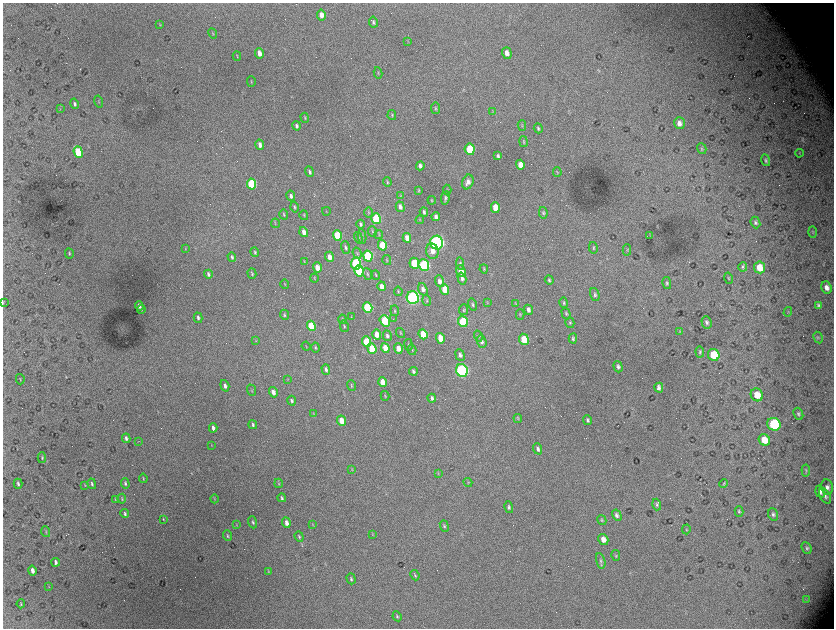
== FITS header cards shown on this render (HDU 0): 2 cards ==
NAXIS1  =                 1663 / length of data axis 1
NAXIS2  =                 1252 / length of data axis 2

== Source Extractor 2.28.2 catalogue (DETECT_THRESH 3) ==
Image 1663 x 1252 px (HDU 0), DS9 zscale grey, zoomed out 1/2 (1 PNG px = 2 x 2 image px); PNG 836 x 630 px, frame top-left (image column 2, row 1251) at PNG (3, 3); each listed source drawn as its Kron ellipse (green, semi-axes under 4 px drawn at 4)
Background 6160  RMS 97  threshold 291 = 3 sigma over >= 5 px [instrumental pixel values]
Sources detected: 280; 42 cannot appear on this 1/2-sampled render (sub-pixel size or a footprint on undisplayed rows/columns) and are neither listed nor drawn; the other 238 listed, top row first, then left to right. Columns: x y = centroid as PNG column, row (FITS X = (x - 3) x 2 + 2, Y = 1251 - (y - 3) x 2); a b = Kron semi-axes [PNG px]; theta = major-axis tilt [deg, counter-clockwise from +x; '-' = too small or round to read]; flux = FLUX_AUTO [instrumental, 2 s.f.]
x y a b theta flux
321 15 5 4 - 1.3e+05
373 22 6 3 -79 3.4e+04
160 25 4 3 - 1.3e+04
213 33 5 2 - 1.5e+04
408 41 4 3 - 1.3e+04
259 53 5 3 - 1.3e+05
507 53 6 4 -75 1.1e+05
237 56 4 2 - 1.3e+04
378 73 5 3 - 1.8e+04
251 81 5 2 - 1.1e+04
99 101 6 2 -74 1.3e+04
74 104 5 3 - 4.2e+04
435 108 6 4 -83 2.8e+04
60 109 4 2 - 1.1e+04
492 112 3 3 - 1.0e+04
392 115 5 3 - 1.8e+04
305 118 5 3 - 1.9e+04
679 123 6 5 - 1.2e+05
522 125 5 3 - 2.1e+04
297 126 5 3 - 4.4e+04
538 128 5 3 - 3.1e+04
524 142 5 3 - 2.1e+04
260 145 5 3 - 8.7e+04
470 149 5 5 - 7.4e+05
702 149 5 4 - 3.2e+04
78 152 6 4 -69 1.1e+06
799 153 4 3 - 1.3e+04
498 156 4 3 - 4.3e+04
766 160 6 4 -73 4.1e+04
520 165 5 4 - 1.8e+05
420 166 4 3 - 5.9e+04
309 172 5 3 - 4.2e+04
557 172 5 3 - 1.8e+04
387 182 5 3 - 2.0e+04
468 182 7 5 68 1.0e+05
252 184 5 4 - 1.5e+06
447 190 5 2 - 1.7e+04
419 191 3 2 - 1.7e+04
291 196 5 3 - 5.4e+04
400 196 3 2 - 9.1e+03
445 198 7 4 81 4.6e+04
432 200 4 3 - 1.7e+04
294 207 5 3 - 2.5e+04
400 207 5 3 - 6.8e+04
495 207 5 4 - 2.8e+05
326 211 4 2 - 1.2e+04
424 212 4 3 - 4.4e+04
368 213 5 3 - 1.7e+04
543 213 6 4 -80 3.3e+04
284 214 5 3 - 2.0e+04
304 215 5 3 - 1.8e+04
436 217 4 3 - 6.9e+04
376 219 5 4 - 1.0e+06
420 220 4 3 - 1.3e+04
755 222 6 4 -67 4.4e+04
275 223 5 2 - 1.4e+04
360 224 4 3 - 3.7e+04
372 231 5 3 - 2.1e+04
304 232 5 3 - 1.1e+05
813 232 6 3 -87 2.0e+04
379 234 4 3 - 2.2e+04
337 235 5 4 - 7.4e+05
650 235 3 3 - 9.8e+03
362 236 8 3 -85 2.8e+04
358 238 6 3 -71 2.8e+04
407 238 5 3 - 1.4e+05
437 243 7 6 - 6.0e+06
382 245 5 4 - 5.7e+05
346 248 6 3 -73 3.8e+04
593 248 6 3 -78 2.2e+04
185 249 4 2 - 1.1e+04
627 250 5 2 - 1.5e+04
432 251 8 6 -78 1.4e+05
255 252 5 3 - 2.7e+04
69 253 5 3 - 2.5e+04
357 253 6 3 -70 3.0e+04
368 256 5 4 - 1.6e+06
232 257 5 3 - 3.6e+04
329 257 5 4 - 1.5e+05
387 260 5 3 - 1.7e+04
304 262 4 2 - 1.3e+04
356 263 6 5 - 1.5e+06
414 263 5 4 - 5.6e+05
460 264 6 4 -84 3.8e+04
424 265 6 5 - 2.6e+06
317 267 5 3 - 2.0e+05
743 267 5 4 - 2.8e+04
759 267 6 5 - 3.2e+05
484 269 4 3 - 2.0e+04
359 271 5 4 - 1.2e+06
461 271 6 4 -69 2.3e+05
208 274 4 3 - 4.6e+04
252 274 5 3 - 2.3e+04
367 274 6 4 -69 2.5e+04
376 275 5 3 - 2.0e+04
314 278 4 3 - 1.5e+04
462 278 6 4 -74 5.5e+04
728 278 6 3 -76 2.4e+04
549 280 5 3 - 3.1e+04
439 281 6 4 -69 9.2e+04
667 283 6 4 -78 3.7e+04
285 284 5 2 - 9.3e+03
382 286 5 3 - 1.5e+05
826 287 6 5 - 1.3e+05
423 289 6 4 -71 6.8e+04
445 289 5 4 - 3.1e+05
398 291 5 3 - 2.1e+04
595 294 7 4 -71 4.3e+04
413 298 6 6 - 5.0e+06
427 300 5 3 - 2.5e+04
3 302 4 2 - 1.2e+04
487 303 4 3 - 1.7e+04
515 303 3 2 - 1.2e+04
564 303 5 4 - 3.0e+04
473 305 6 4 -72 3.9e+04
818 305 4 3 - 3.4e+04
139 306 5 2 - 5.3e+04
367 308 5 4 - 1.7e+06
141 310 4 2 - 1.5e+04
463 310 5 3 - 2.2e+04
529 310 5 4 - 8.0e+04
395 311 5 3 - 2.4e+04
788 312 5 2 - 1.5e+04
566 313 6 3 -73 2.8e+04
520 314 5 4 - 2.2e+04
284 315 5 3 - 2.2e+04
351 317 3 2 - 8.5e+03
198 318 5 3 - 4.3e+04
342 319 5 2 - 1.5e+04
393 319 2 1 - 4.0e+03
385 321 6 4 -53 6.5e+05
463 322 5 5 - 8.9e+05
706 322 6 5 - 5.4e+04
570 323 5 4 - 3.2e+04
311 326 5 4 - 6.7e+05
344 326 6 3 -76 2.5e+04
680 331 4 3 - 1.7e+04
401 333 5 3 - 2.0e+04
377 334 5 4 - 2.1e+05
423 334 5 4 - 5.1e+05
387 336 5 3 - 4.3e+04
478 336 5 4 - 2.4e+04
440 338 5 4 - 2.7e+05
573 338 5 4 - 3.7e+04
818 338 6 4 -61 3.3e+04
524 339 5 5 - 4.3e+05
256 340 4 3 - 1.3e+04
367 342 5 4 - 6.9e+05
482 342 6 4 -71 6.1e+04
408 345 6 3 -80 2.2e+04
306 346 4 2 - 1.1e+04
315 347 5 3 - 2.5e+04
385 348 5 4 - 2.6e+05
398 348 5 4 - 1.7e+05
372 349 5 4 - 5.5e+05
412 350 5 3 - 2.1e+04
700 352 6 3 -87 3.5e+04
460 355 6 4 -69 6.3e+04
714 355 6 5 - 6.8e+05
618 367 6 4 -71 4.8e+04
326 369 5 3 - 5.4e+04
462 370 6 6 - 4.7e+06
413 371 4 3 - 4.4e+04
20 379 5 2 - 1.2e+04
288 379 3 2 - 8.8e+03
383 382 5 4 - 2.3e+05
225 386 6 3 -72 6.8e+04
351 386 5 3 - 2.0e+04
659 388 5 4 - 7.7e+04
251 390 6 2 -68 1.9e+04
273 392 5 3 - 1.1e+05
757 395 6 6 - 2.7e+05
385 396 5 2 - 1.6e+04
432 398 4 3 - 4.3e+04
292 401 5 3 - 3.9e+04
314 414 4 2 - 1.1e+04
798 414 6 4 -64 4.1e+04
518 418 4 3 - 2.0e+04
588 420 5 3 - 4.0e+04
341 421 5 4 - 2.7e+05
774 424 7 6 - 1.4e+06
253 425 4 3 - 3.6e+04
213 428 4 3 - 7.2e+04
126 438 5 3 - 5.3e+04
764 440 6 5 - 3.4e+05
138 441 2 1 - 6.5e+03
211 445 3 2 - 1.0e+04
538 449 6 4 -69 5.5e+04
42 457 5 3 - 2.2e+04
352 470 3 2 - 1.0e+04
806 470 6 3 -84 2.1e+04
438 473 4 3 - 1.5e+04
143 478 4 2 - 1.6e+04
468 482 4 2 - 1.4e+04
125 483 5 3 - 3.0e+04
279 483 4 3 - 1.6e+04
18 484 5 3 - 3.8e+04
92 484 5 3 - 3.3e+04
723 484 4 3 - 1.9e+04
85 485 4 3 - 1.4e+04
827 487 8 6 -80 8.4e+04
820 492 6 5 - 7.9e+04
825 496 8 5 -59 6.6e+04
282 498 4 2 - 3.2e+04
115 499 4 3 - 1.3e+04
122 499 5 2 - 1.9e+04
214 499 4 3 - 1.3e+04
657 505 6 4 -74 3.5e+04
509 507 6 4 -76 4.2e+04
739 511 5 4 - 3.0e+04
125 513 5 3 - 3.6e+04
773 514 6 4 -68 4.9e+04
617 515 6 4 -60 6.3e+04
163 519 3 3 - 1.6e+04
602 520 5 3 - 2.2e+04
253 522 6 3 -71 3.5e+04
286 523 5 3 - 1.1e+05
312 524 3 2 - 1.1e+04
236 525 3 2 - 9.1e+03
444 526 6 3 -69 2.4e+04
686 529 5 4 - 2.1e+04
46 532 5 3 - 1.9e+04
372 534 3 2 - 9.6e+03
227 536 5 3 - 2.5e+04
299 537 5 3 - 2.2e+04
603 539 6 4 -57 1.5e+05
807 548 6 4 -65 4.2e+04
616 556 5 3 - 2.3e+04
601 561 8 4 -75 4.4e+04
56 562 4 2 - 5.1e+04
32 571 5 3 - 9.3e+04
268 571 4 3 - 1.6e+04
415 575 5 3 - 2.7e+04
351 579 5 3 - 3.1e+04
49 586 4 2 - 9.7e+03
806 600 3 2 - 1.5e+04
21 604 4 2 - 1.9e+04
397 616 5 3 - 2.5e+04
At the frame edge (FLAGS 8, measured only in part): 1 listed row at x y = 3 302
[42 sub-pixel or undisplayed-footprint detections neither listed nor drawn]